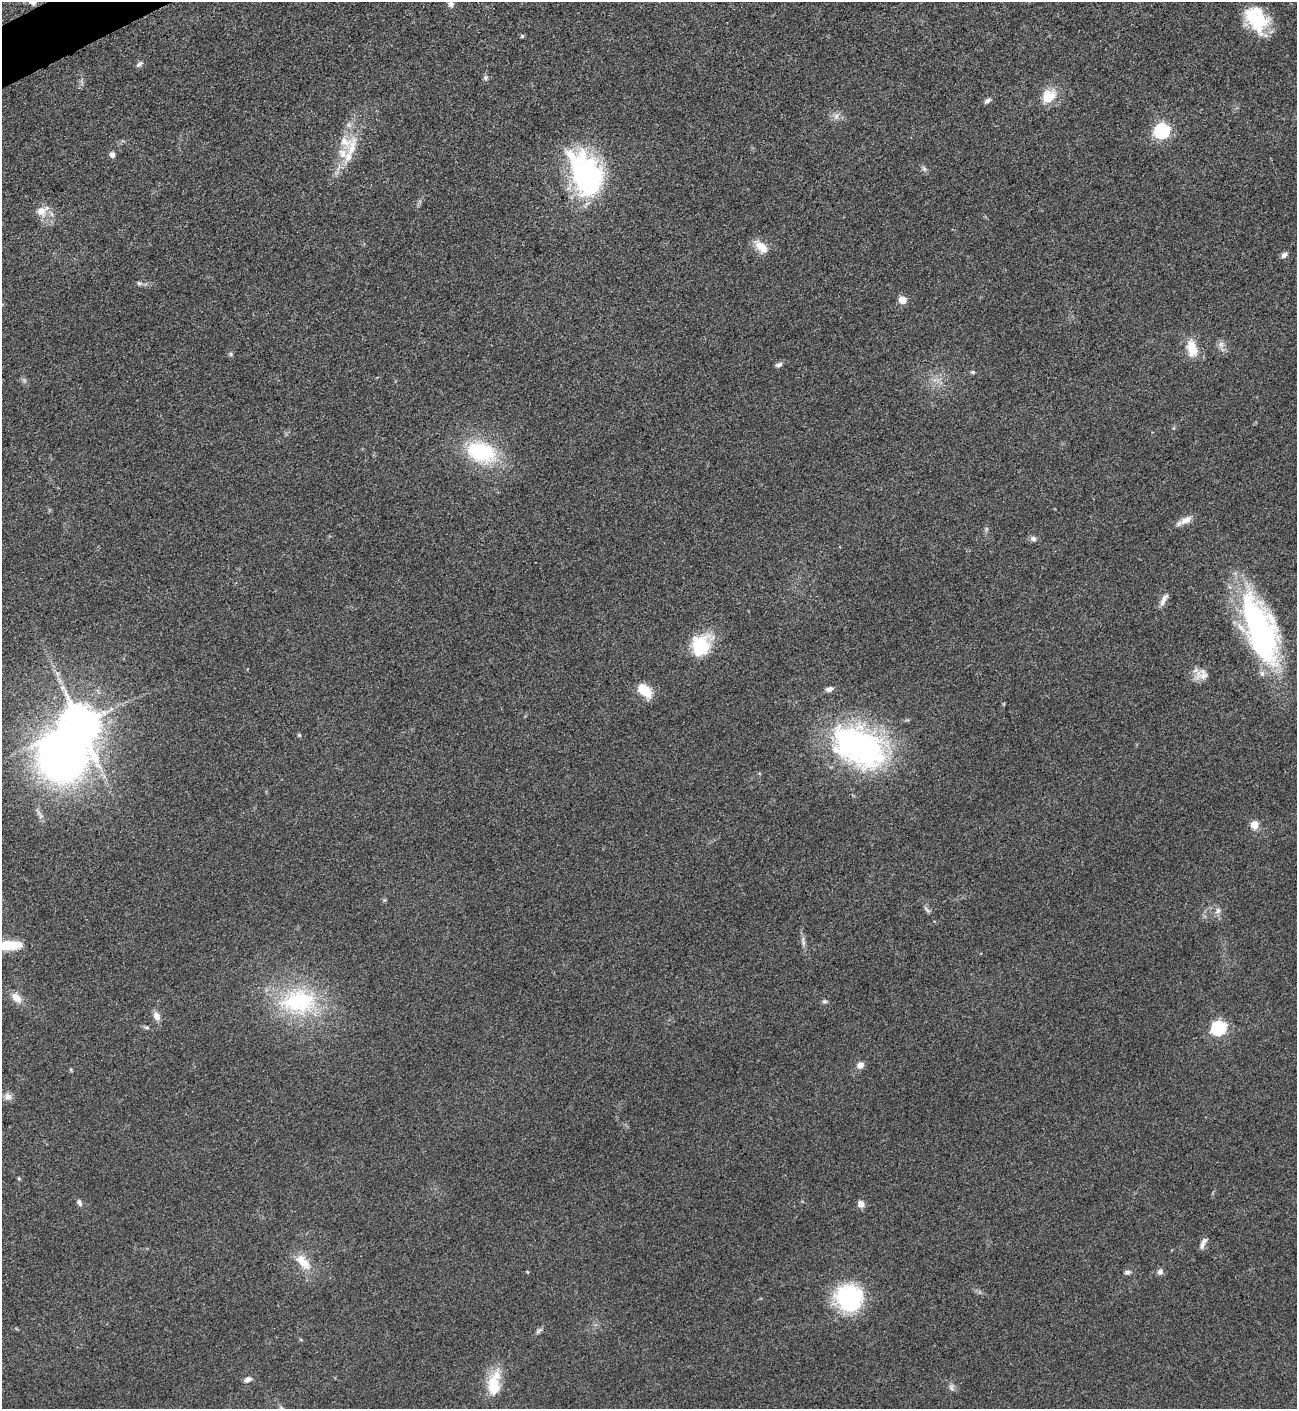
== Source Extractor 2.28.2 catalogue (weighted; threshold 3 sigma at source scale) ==
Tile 11 of 4 x 4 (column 3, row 3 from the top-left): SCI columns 2751-4045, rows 1415-2821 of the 5636 x 5647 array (HDU 1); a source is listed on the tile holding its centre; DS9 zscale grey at full resolution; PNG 1299 x 1411 px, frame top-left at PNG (2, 2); no overlay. Shown black and unused: <1% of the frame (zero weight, under 3 of 5 exposures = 1% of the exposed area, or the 3 px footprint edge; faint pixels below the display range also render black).
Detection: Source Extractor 2.28.2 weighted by HDU 2 'WHT'; one run over the whole footprint, this tile lists its part. Background 0.0927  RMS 0.0067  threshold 0.0302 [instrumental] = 3 sigma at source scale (4.5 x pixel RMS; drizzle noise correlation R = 1.50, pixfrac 1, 0.05/0.05 arcsec/px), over >= 5 px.
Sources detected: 66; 1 inside a brighter object's white glare — not listed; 5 inside a brighter listed object's ellipse — not listed separately; the other 60 listed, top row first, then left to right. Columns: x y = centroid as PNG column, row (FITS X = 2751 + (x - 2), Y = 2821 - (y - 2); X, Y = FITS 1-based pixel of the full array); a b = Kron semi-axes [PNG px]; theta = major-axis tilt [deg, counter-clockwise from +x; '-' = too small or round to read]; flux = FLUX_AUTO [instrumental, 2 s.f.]
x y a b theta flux
451 4 9 7 88 2.9
1256 20 31 20 -46 31
522 36 5 5 - 0.93
139 64 10 5 36 1.8
486 78 7 6 - 1.6
1048 96 18 15 47 14
987 101 10 5 29 2
836 116 7 5 89 1.9
1162 131 7 6 - 140
352 148 38 11 75 17
112 155 7 6 - 2.3
924 169 8 6 -69 1.7
586 175 41 26 -65 140
41 211 13 11 14 7.5
761 247 20 10 -45 8.9
1284 255 8 6 44 2.6
139 283 8 5 -9 1.6
902 300 5 5 - 14
1221 344 10 6 -63 3.1
1192 348 23 12 -79 13
231 354 6 4 -72 0.97
779 365 10 5 21 2
973 372 6 4 -21 1
481 452 39 25 -18 50
1186 520 18 8 28 5.4
1033 539 9 7 -18 2.1
1164 599 18 6 60 3.8
1260 629 76 28 -70 170
700 646 24 20 79 32
1202 675 18 14 6 6.8
829 689 10 6 18 2.7
645 691 17 10 -43 15
80 724 10 10 - 2000
299 735 5 4 - 0.97
859 747 66 41 -29 160
1255 825 5 5 - 16
927 910 11 4 -53 1.7
1218 911 9 7 53 2.6
803 942 17 4 -84 2.7
9 945 27 9 2 23
16 998 14 9 -45 6.5
298 1001 55 36 3 73
825 1001 6 6 - 1.3
157 1016 10 8 -62 4.5
147 1027 7 4 5 1.2
1219 1028 7 6 - 120
860 1065 9 8 - 3.8
8 1096 10 9 - 3.5
79 1203 9 5 -62 2
861 1204 9 7 -53 3.7
1202 1245 11 6 78 2.5
303 1262 24 12 -50 12
1127 1272 8 6 11 1.8
1160 1272 8 7 - 2.6
849 1298 30 29 - 62
539 1330 13 3 38 1.6
248 1379 10 7 28 2.7
494 1384 32 14 82 21
951 1387 10 6 -78 2.3
281 1408 7 5 -45 1.5
Isophote crosses this tile's border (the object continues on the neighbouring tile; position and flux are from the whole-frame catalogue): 3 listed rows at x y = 451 4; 9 945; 281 1408